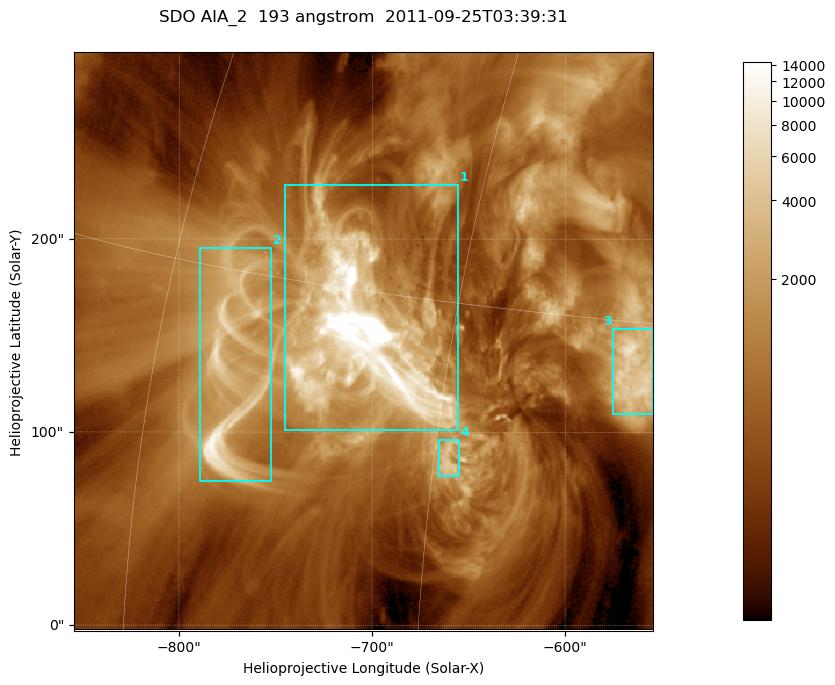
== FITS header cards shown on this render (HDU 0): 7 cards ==
TELESCOP= 'SDO     '           /
INSTRUME= 'AIA_2   '           /
WAVELNTH=                  193 /
WAVEUNIT= 'angstrom'           /
DATE-OBS= '2011-09-25T03:39:31.84' /
CTYPE1  = 'HPLN-TAN'           /
CTYPE2  = 'HPLT-TAN'           /

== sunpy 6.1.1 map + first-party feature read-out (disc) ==
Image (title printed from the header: SDO AIA_2  193 angstrom  2011-09-25T03:39:31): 499 x 499 px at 0.601 arcsec/px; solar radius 957 arcsec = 1592 px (partial field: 3.1% of the solar disc is inside the frame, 100% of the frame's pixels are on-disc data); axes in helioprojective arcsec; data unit not stated in the header (colour bar unlabelled)
Orientation: roll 0.0578 deg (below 1 deg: not rotated)
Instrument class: DISC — disc imager (sunpy class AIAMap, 193 A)
Bright regions (active regions / flare kernels): reference = the on-disc median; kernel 5 px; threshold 5 sigma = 2242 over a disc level ~666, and >= 1.15x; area >= 249 px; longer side >= 6 px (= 3.6 arcsec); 4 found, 4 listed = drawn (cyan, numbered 1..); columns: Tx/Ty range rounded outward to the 2 arcsec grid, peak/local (2 s.f.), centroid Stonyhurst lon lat
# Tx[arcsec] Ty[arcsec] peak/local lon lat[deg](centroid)
1 -746..-654 100..228 97 -49 +14
2 -790..-752 74..196 18 -56 +12
3 -576..-554 110..154 11 -37 +13
4 -666..-654 76..96 6.7 -44 +10